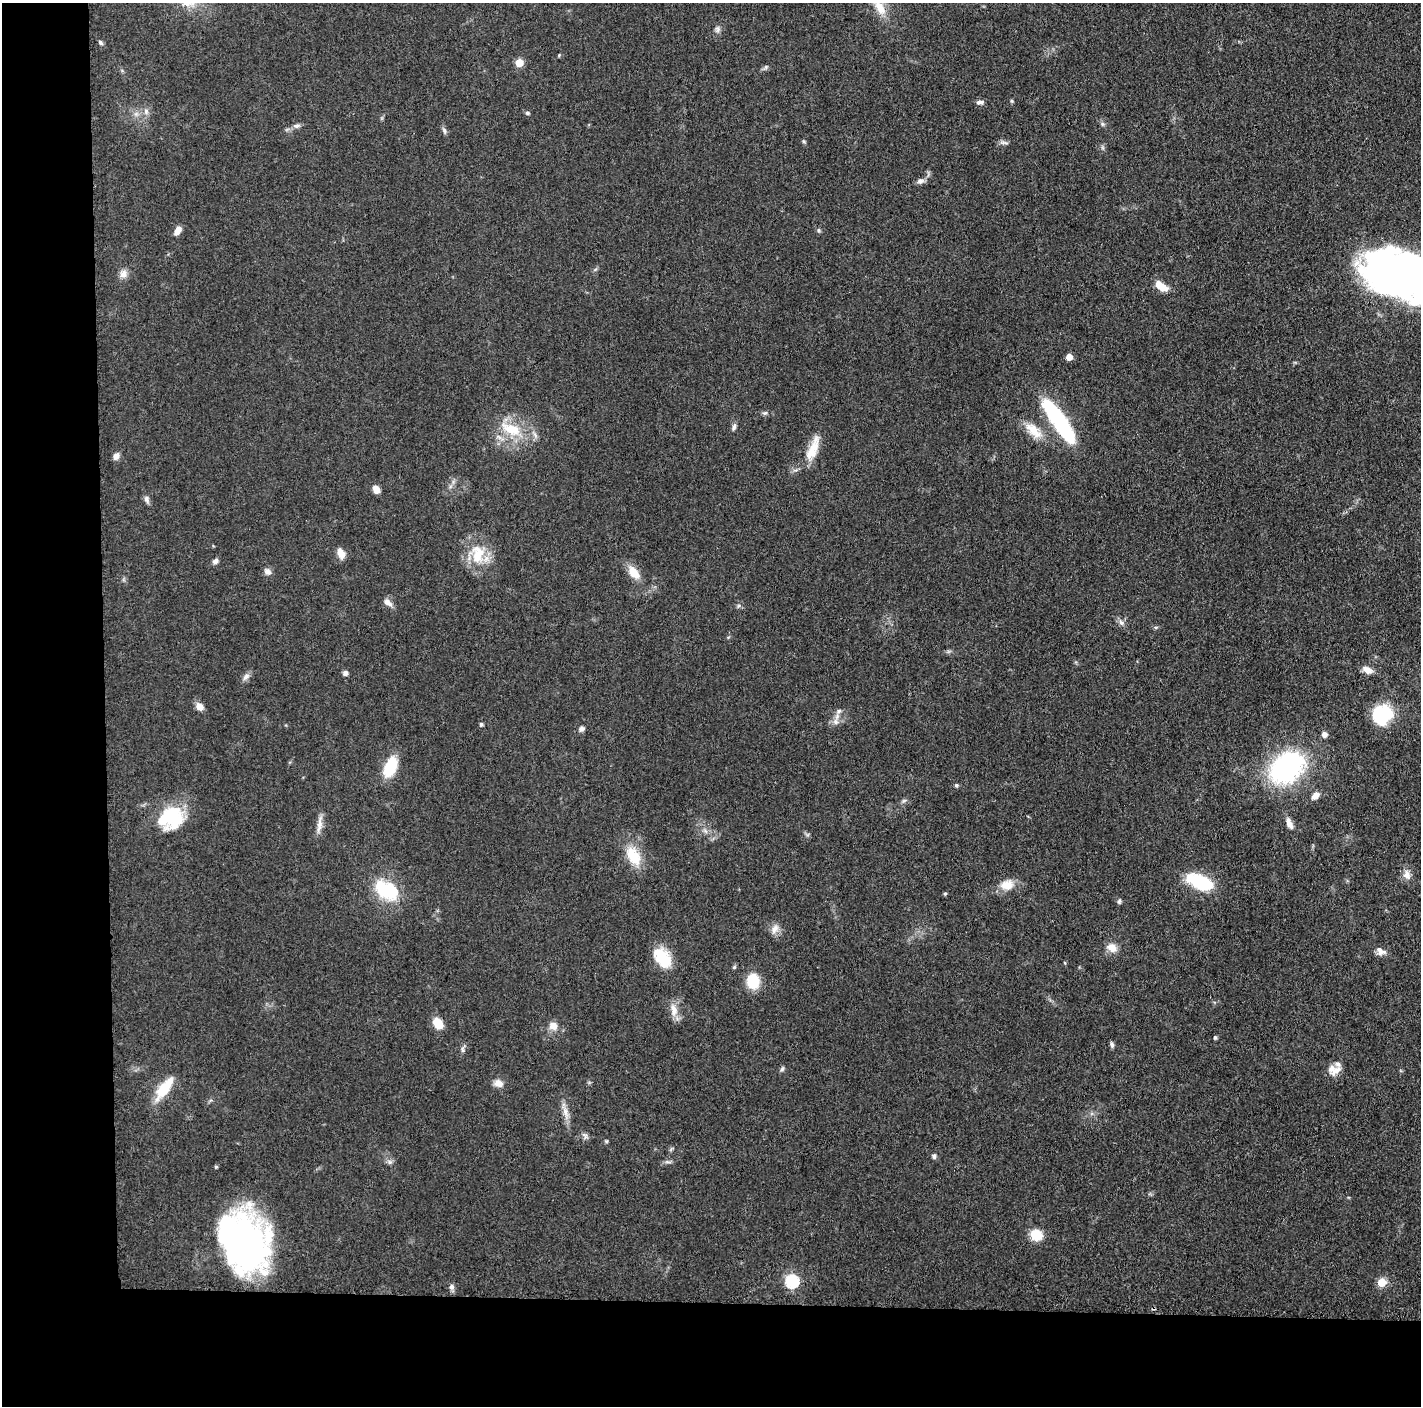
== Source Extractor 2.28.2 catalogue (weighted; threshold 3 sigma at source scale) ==
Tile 7 of 3 x 3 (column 1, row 3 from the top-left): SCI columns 7-1425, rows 20-1423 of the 4280 x 4250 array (HDU 1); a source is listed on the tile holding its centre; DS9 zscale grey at full resolution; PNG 1423 x 1408 px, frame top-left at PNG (2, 3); no overlay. Shown black and unused: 14% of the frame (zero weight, under 3 of 5 exposures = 1% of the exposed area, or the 3 px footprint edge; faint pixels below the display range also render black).
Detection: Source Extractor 2.28.2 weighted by HDU 2 'WHT'; one run over the whole footprint, this tile lists its part. Background 0.0487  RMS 0.0053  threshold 0.0237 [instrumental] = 3 sigma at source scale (4.5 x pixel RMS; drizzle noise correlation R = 1.50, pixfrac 1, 0.05/0.05 arcsec/px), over >= 5 px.
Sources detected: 96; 4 inside a brighter object's white glare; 1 cosmic-ray / hot-pixel residue — not listed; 1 inside a brighter listed object's ellipse — not listed separately; the other 90 listed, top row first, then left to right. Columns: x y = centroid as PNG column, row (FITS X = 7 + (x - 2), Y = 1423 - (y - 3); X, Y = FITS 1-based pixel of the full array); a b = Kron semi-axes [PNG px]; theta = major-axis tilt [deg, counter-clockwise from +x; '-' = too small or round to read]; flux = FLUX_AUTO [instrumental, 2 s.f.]
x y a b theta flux
880 7 23 11 -57 8.8
717 29 9 7 -88 1.8
100 42 7 5 -46 1
559 55 4 3 - 0.53
519 63 5 5 - 15
766 67 6 5 - 0.96
1012 101 5 4 - 0.64
980 102 9 6 4 1.9
146 111 8 6 -71 1.7
527 113 5 4 - 1
296 126 11 5 14 1.9
444 131 9 4 -69 1.2
804 141 6 4 -45 0.68
1004 143 14 4 -5 1.5
920 181 10 7 12 2
819 230 5 5 - 0.84
178 231 11 6 57 3.4
1400 272 85 41 -17 310
123 274 12 10 68 3.2
1161 286 16 8 -34 7.6
1069 357 5 4 - 6.9
765 413 7 5 19 1
1059 422 51 13 -55 59
734 427 10 5 75 1.6
511 429 28 13 -22 17
1033 430 27 12 -44 9.6
813 449 35 11 67 11
116 456 9 7 54 2.6
376 489 8 6 -60 4.1
147 499 9 6 -78 1.8
341 553 12 7 -71 4.8
478 554 30 19 89 17
215 561 8 5 35 1.8
267 571 9 8 - 2.2
633 572 16 10 -50 8
387 602 13 7 -30 2.7
738 606 6 4 70 0.78
1121 623 9 6 -48 1.9
1367 670 12 7 -23 4
345 673 6 6 - 1.7
246 677 12 6 43 2.2
199 706 9 7 -51 3.9
839 711 9 6 41 1.7
1382 714 21 19 75 28
835 722 9 7 -70 2.5
481 724 5 4 - 0.86
581 729 8 6 30 1.6
1324 734 6 6 - 2.3
390 767 16 9 67 26
1287 767 32 22 42 100
956 785 5 4 - 0.81
1315 796 10 6 43 3.9
904 800 7 4 20 0.92
173 814 34 21 87 27
1289 823 17 7 -69 3.6
319 825 26 6 81 4.1
705 831 9 3 -45 1.2
633 856 28 16 -58 14
1407 875 13 10 -85 3.8
1200 883 30 16 -29 24
1007 885 17 13 11 7.5
386 890 28 18 -31 28
945 894 5 4 - 0.62
1119 901 8 4 74 0.99
775 929 15 8 59 3.4
1112 947 12 11 - 5.1
1381 951 14 9 -28 3.4
662 958 23 14 -54 17
734 967 5 5 - 0.69
753 981 15 12 -82 15
674 1010 18 9 -79 5.2
438 1024 11 8 -57 10
553 1026 11 10 - 4.4
1215 1037 5 4 - 0.83
1112 1045 9 5 -77 1.2
782 1069 7 5 72 1
1334 1070 17 11 1 5.4
498 1083 12 9 -16 3.6
164 1088 30 11 53 15
565 1112 18 7 -73 4.2
585 1135 9 6 -66 1.5
606 1141 6 4 90 0.63
934 1156 7 5 -89 1.1
390 1162 6 6 - 1.3
667 1162 9 3 -5 1.1
1036 1235 14 12 -26 9.6
244 1243 56 42 -68 190
792 1281 6 6 - 70
1382 1282 5 5 - 18
451 1287 7 7 - 1.6
Isophote crosses this tile's border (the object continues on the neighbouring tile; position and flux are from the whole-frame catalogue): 2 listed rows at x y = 880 7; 1400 272